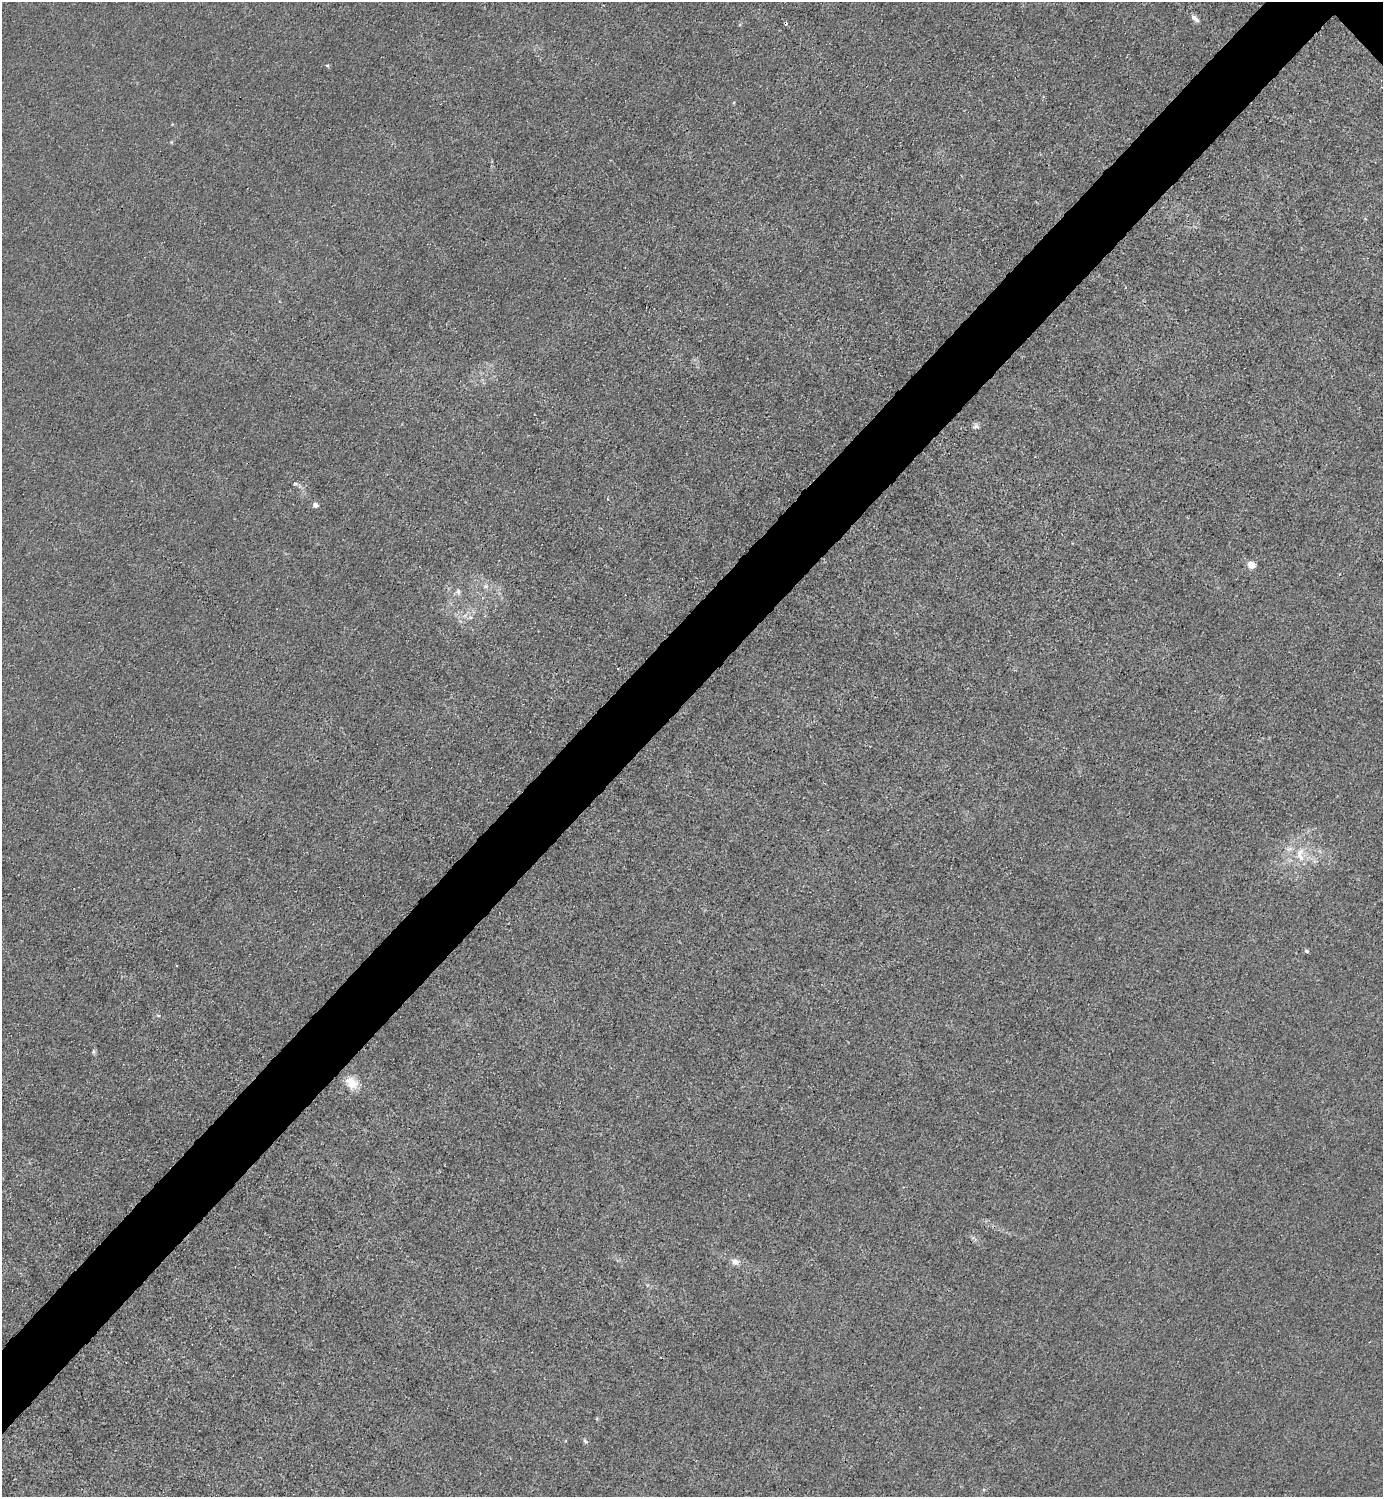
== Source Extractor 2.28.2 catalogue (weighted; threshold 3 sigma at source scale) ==
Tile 7 of 4 x 4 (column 3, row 2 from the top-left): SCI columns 3065-4445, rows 2993-4487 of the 5985 x 5985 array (HDU 1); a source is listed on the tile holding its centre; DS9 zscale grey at full resolution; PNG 1385 x 1499 px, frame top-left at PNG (2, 2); no overlay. Shown black and unused: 5% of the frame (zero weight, under 3 of 4 exposures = <1% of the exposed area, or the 3 px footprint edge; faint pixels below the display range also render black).
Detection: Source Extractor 2.28.2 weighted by HDU 2 'WHT'; one run over the whole footprint, this tile lists its part. Background 0.0222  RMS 0.0062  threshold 0.0281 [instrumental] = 3 sigma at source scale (4.5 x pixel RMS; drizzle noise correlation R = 1.50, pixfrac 1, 0.05/0.05 arcsec/px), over >= 5 px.
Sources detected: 17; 1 cosmic-ray / hot-pixel residue — not listed; the other 16 listed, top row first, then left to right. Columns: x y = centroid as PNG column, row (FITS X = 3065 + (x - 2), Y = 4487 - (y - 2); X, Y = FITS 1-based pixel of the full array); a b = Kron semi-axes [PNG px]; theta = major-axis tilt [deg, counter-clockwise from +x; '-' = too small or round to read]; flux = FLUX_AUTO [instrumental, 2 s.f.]
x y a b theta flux
1195 18 11 5 -43 3
327 65 5 4 - 0.78
171 142 5 3 - 0.58
976 426 9 7 22 2.1
295 484 6 5 - 1.1
315 505 5 4 - 4.3
1251 565 5 4 - 17
486 586 6 6 - 1.7
458 592 10 6 -83 2.2
470 617 6 5 - 1.6
1300 854 23 10 -86 11
1307 951 6 4 -27 1
93 1052 8 5 84 1.1
352 1083 19 14 -46 9.4
735 1262 11 8 -24 3.9
585 1441 7 5 -59 1.4